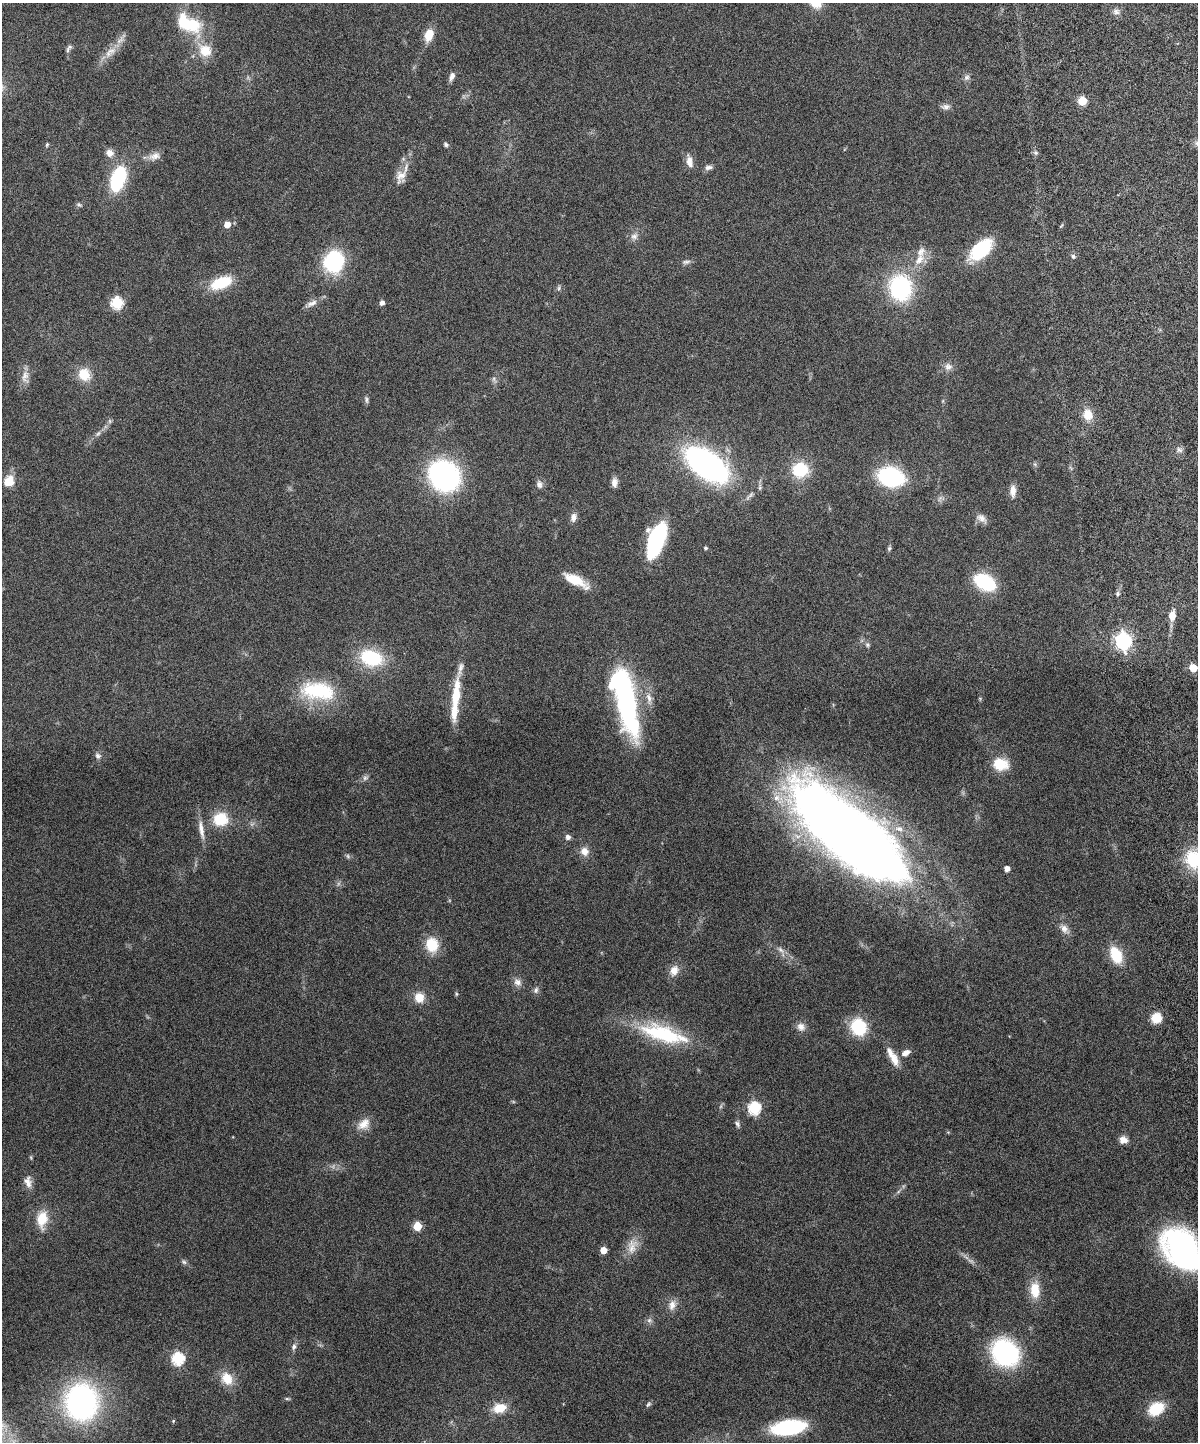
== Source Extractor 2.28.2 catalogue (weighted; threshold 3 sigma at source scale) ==
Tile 6 of 4 x 3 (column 2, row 2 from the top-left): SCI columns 1258-2453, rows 1602-3041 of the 4909 x 4747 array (HDU 1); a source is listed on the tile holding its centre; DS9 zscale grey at full resolution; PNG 1200 x 1444 px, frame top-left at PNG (2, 3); no overlay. Nothing masked; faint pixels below the display range render black.
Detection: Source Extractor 2.28.2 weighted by HDU 2 'WHT'; one run over the whole footprint, this tile lists its part. Background 0.0912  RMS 0.0045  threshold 0.0184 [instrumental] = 3 sigma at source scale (4.09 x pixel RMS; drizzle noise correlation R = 1.36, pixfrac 0.8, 0.05/0.05 arcsec/px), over >= 5 px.
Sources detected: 129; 2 too faint to see at this stretch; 4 inside a brighter object's white glare — not listed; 3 inside a brighter listed object's ellipse — not listed separately; the other 120 listed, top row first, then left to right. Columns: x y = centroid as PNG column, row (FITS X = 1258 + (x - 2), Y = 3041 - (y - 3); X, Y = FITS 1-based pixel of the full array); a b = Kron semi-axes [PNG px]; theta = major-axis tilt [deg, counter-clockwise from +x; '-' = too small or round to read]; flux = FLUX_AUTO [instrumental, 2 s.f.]
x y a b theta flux
1116 12 9 7 -54 1.6
188 23 32 17 -26 23
428 35 9 7 73 9.8
121 39 23 5 50 3
69 48 12 5 59 1.2
111 51 15 9 9 3.3
205 51 18 15 -41 9
452 76 10 6 72 2.1
967 77 9 7 44 1.4
1082 101 5 5 - 15
946 106 12 7 9 1.7
1197 143 7 4 -72 0.89
47 144 6 4 64 0.56
446 144 7 5 -46 0.87
109 153 9 9 - 3
1036 153 6 5 - 0.82
155 156 17 9 16 3.2
689 162 16 8 -79 3.3
708 167 11 6 9 1.5
400 176 20 14 73 4.8
118 179 21 11 71 35
79 205 8 5 -35 0.75
227 224 5 5 - 5.2
634 236 11 9 37 2.1
981 250 27 14 42 25
1073 256 5 5 - 1.1
919 259 19 10 54 5.8
686 262 12 5 9 1.2
329 263 26 13 -59 19
221 283 21 11 21 16
559 288 7 5 82 0.76
900 288 24 21 -78 43
117 303 6 6 - 41
312 303 17 7 23 2.5
382 303 5 4 - 1.9
948 367 11 10 - 2.4
84 374 17 15 -59 7.9
25 376 19 10 83 3.6
366 400 11 4 -83 0.88
1088 415 14 11 -80 5.7
110 421 7 4 -89 0.76
98 434 9 5 61 1.2
1179 450 9 7 -44 1.4
707 464 35 18 -35 150
1035 464 6 4 73 0.66
800 470 19 17 4 16
444 476 23 20 -39 100
891 477 16 11 -15 66
8 481 12 9 42 7.4
614 482 12 7 87 2.3
539 484 10 8 -72 1.8
1013 491 16 8 89 3.1
573 517 10 7 77 2.1
981 518 16 9 -34 2.6
656 539 33 15 72 41
705 548 4 4 - 0.75
889 548 6 5 - 0.82
575 580 27 9 -27 11
985 582 17 11 -29 33
1117 594 6 6 - 0.89
1172 616 8 6 82 5.6
1123 641 7 6 - 140
867 645 6 6 - 0.87
371 658 24 17 -17 24
1193 668 5 5 - 11
318 691 43 21 -7 28
456 695 35 9 84 15
626 695 70 17 -78 89
649 698 14 7 -74 3
98 756 8 8 - 1.3
1000 764 12 9 -10 14
365 778 9 6 19 1.2
221 819 17 15 11 12
201 829 27 6 -80 4
849 833 119 41 -40 630
568 837 7 6 - 1.4
584 851 11 9 -66 3.5
348 856 7 5 -61 0.74
1193 859 24 20 -70 18
1007 869 4 4 - 3.1
1064 929 15 9 -53 2.9
432 945 17 14 -83 9.9
781 950 12 6 -43 2
1116 955 19 12 -65 12
674 970 14 10 61 3.8
517 982 12 10 -37 2.4
536 990 9 6 63 1.3
456 994 5 4 - 0.52
419 997 12 11 - 5.4
1156 1018 10 10 - 6.7
801 1027 11 11 - 2.8
858 1027 13 12 - 25
663 1034 57 20 -18 33
906 1053 12 7 29 2.8
893 1057 27 8 -60 5.7
754 1108 6 6 - 54
364 1124 20 12 40 4.8
737 1124 10 5 -67 1.1
1123 1140 10 9 - 2.8
28 1182 15 9 -75 3.2
42 1219 20 12 83 9
417 1226 5 5 - 17
632 1246 24 13 77 5.8
1182 1249 39 26 -54 120
603 1250 5 5 - 6.6
184 1262 8 6 -45 0.92
1035 1290 20 11 -87 8.3
672 1305 14 9 77 3.3
649 1320 7 6 - 1.2
294 1347 10 7 76 1.5
1005 1353 24 20 -38 62
178 1359 6 6 - 51
227 1379 17 14 -56 7.4
287 1399 6 4 0 0.59
81 1402 30 26 84 110
648 1404 8 5 39 0.84
499 1408 15 10 14 7.8
1156 1409 14 10 32 17
173 1421 5 4 - 0.43
788 1427 31 12 8 43
Isophote crosses this tile's border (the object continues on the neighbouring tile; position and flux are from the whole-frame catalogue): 3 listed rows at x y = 188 23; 1193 859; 1182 1249